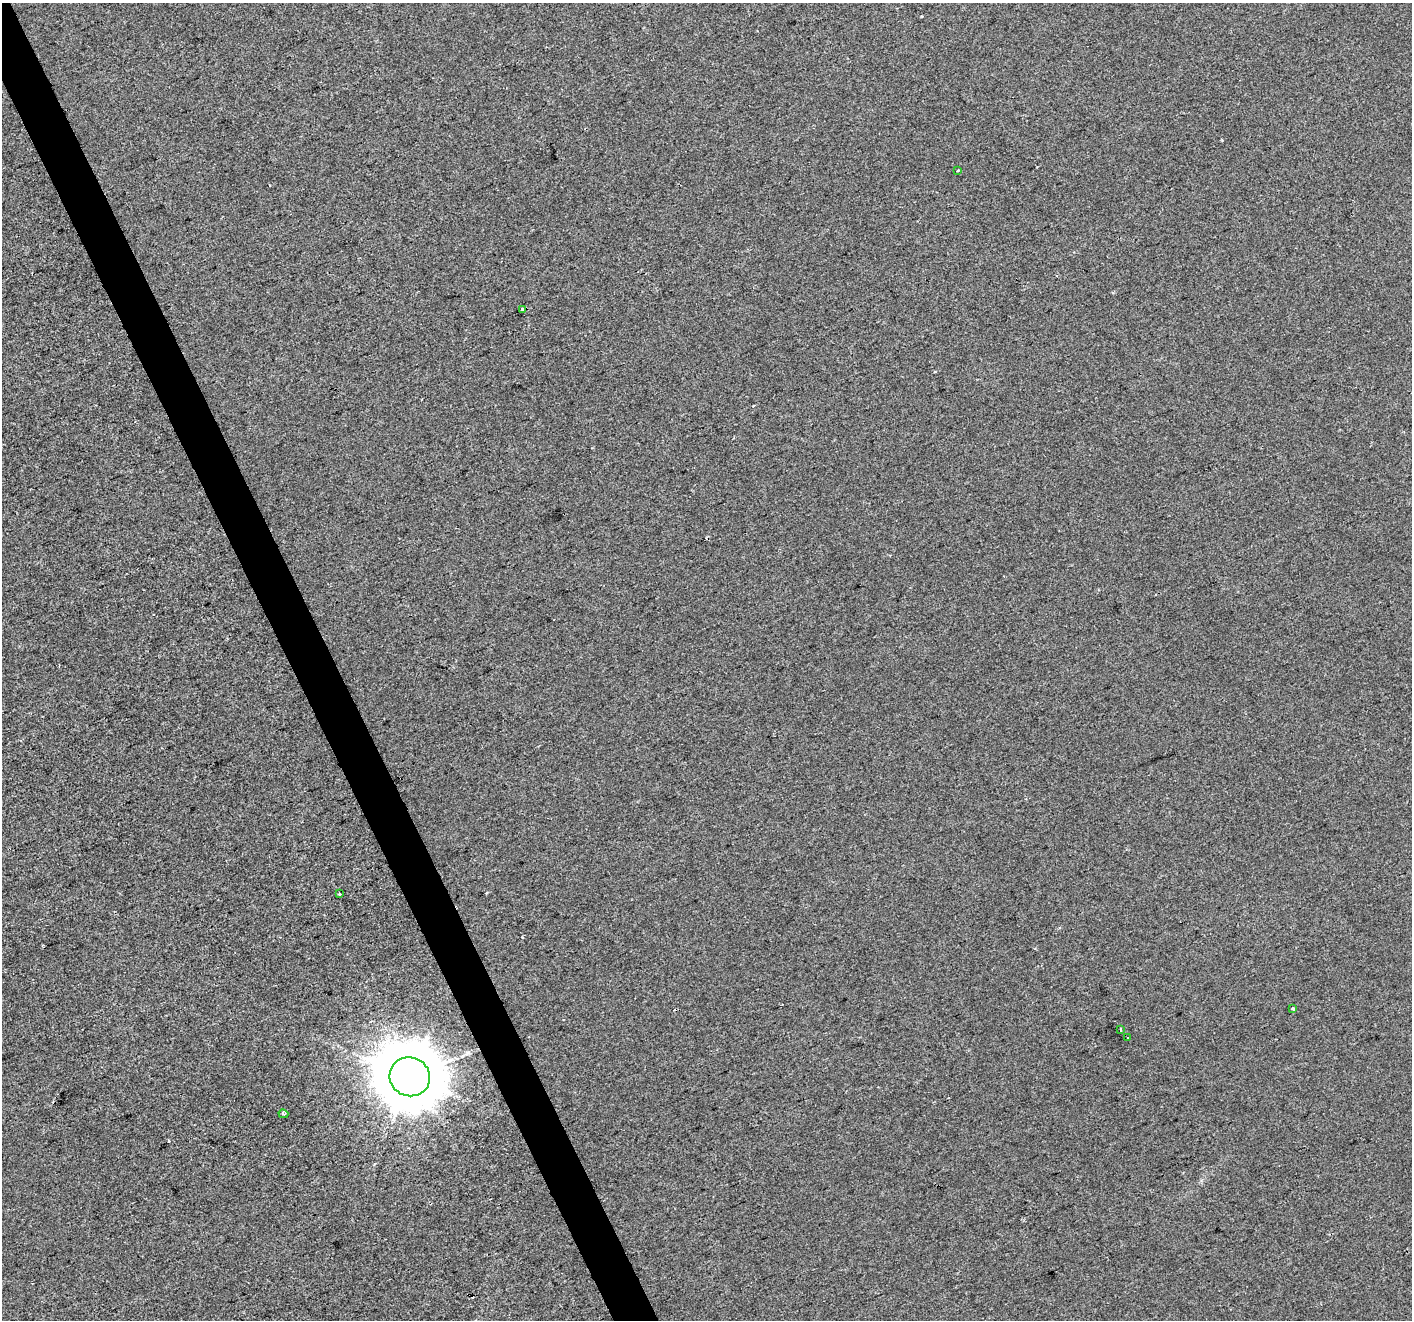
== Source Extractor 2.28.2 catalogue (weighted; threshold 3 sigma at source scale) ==
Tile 11 of 4 x 4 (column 3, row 3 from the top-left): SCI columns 2824-4233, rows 1463-2780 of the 5644 x 5504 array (HDU 1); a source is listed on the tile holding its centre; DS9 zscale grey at full resolution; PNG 1414 x 1322 px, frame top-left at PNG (2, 3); each listed source drawn as its Kron ellipse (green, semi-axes under 4 px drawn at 4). Shown black and unused: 3% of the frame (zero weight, under 2 of 3 exposures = <1% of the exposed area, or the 3 px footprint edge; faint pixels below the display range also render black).
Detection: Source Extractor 2.28.2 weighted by HDU 2 'WHT'; one run over the whole footprint, this tile lists its part. Background -3.68e-04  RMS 0.0056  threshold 0.0253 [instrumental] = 3 sigma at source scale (4.5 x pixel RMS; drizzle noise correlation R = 1.50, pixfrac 1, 0.0396/0.0396 arcsec/px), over >= 5 px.
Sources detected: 13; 5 cosmic-ray / hot-pixel residue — neither listed nor drawn; the other 8 listed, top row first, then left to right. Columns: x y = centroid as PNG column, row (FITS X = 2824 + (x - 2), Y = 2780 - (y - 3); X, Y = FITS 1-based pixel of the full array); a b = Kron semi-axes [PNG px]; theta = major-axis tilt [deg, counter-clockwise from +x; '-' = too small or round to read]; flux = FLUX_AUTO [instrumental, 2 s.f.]
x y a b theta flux
958 170 3 3 - 2.2
522 309 3 3 - 4.4
340 893 3 2 - 0.59
1293 1008 3 3 - 1.4
1121 1030 3 3 - 1.5
1128 1038 3 3 - 1.8
410 1077 20 19 - 4400
283 1114 5 4 - 1.4